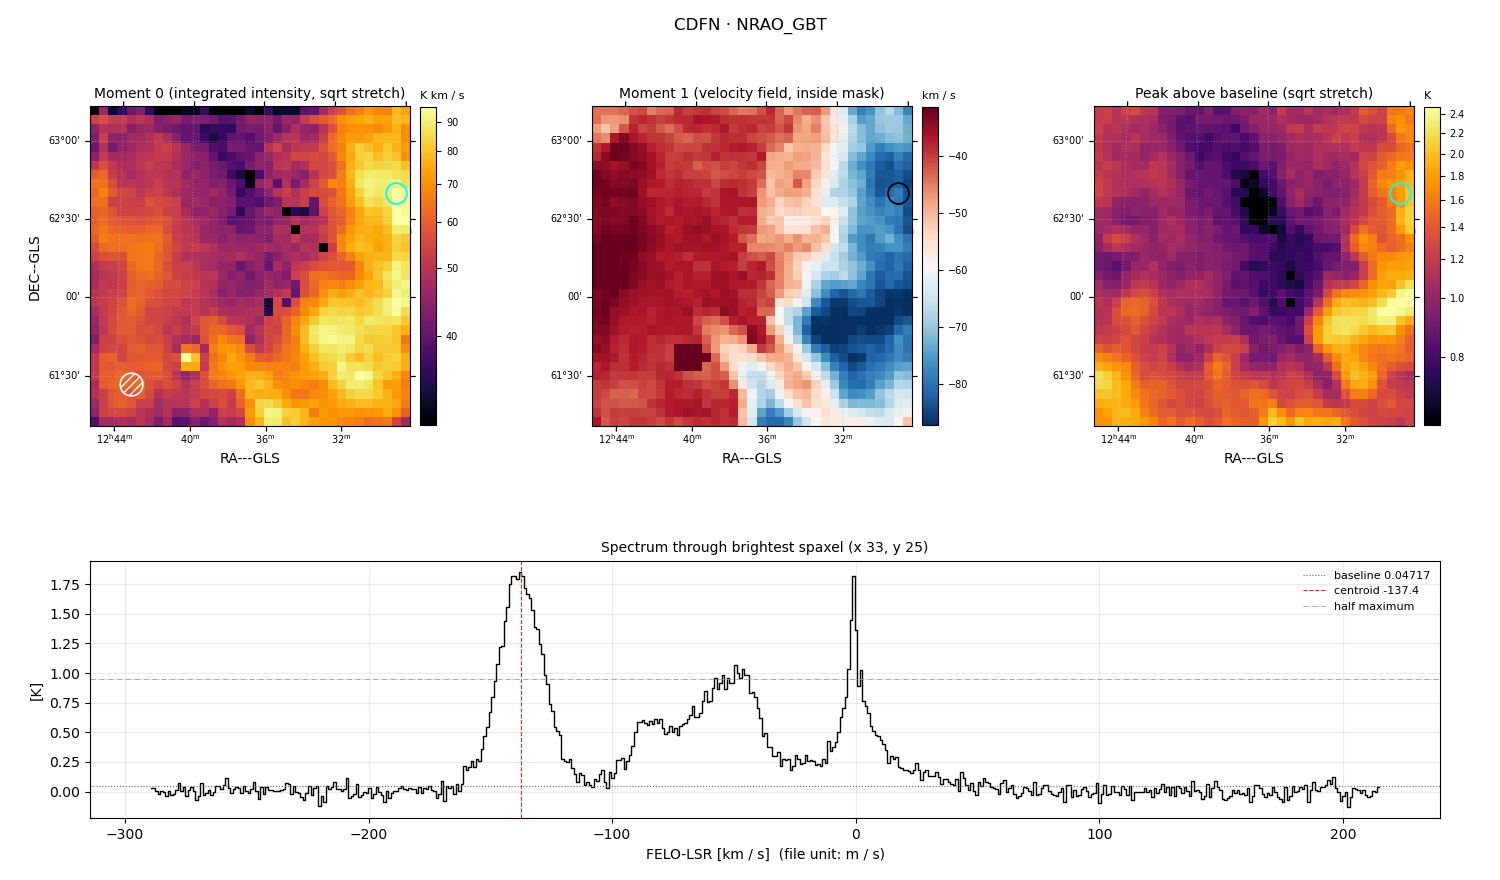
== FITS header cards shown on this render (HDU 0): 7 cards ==
OBJECT  = 'CDFN    '           /Source name
TELESCOP= 'NRAO_GBT'           /
BUNIT   = 'K       '           /Units of flux
CTYPE1  = 'RA---GLS'           /
CTYPE2  = 'DEC--GLS'           /
CTYPE3  = 'FELO-LSR'           /
CUNIT3  = 'M/S     '           /

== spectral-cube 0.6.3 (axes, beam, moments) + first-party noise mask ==
SpectralCube HDU 0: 490 channels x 35 x 35 spaxels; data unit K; figure title: CDFN · NRAO_GBT
Units: CUNIT3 'M/S' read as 'm/s' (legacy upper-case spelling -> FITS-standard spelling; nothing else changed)
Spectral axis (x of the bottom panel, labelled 'FELO-LSR [km / s]  (file unit: m / s)'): -289 .. 215 km / s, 490 channels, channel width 1.03 km / s
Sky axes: RA---GLS/DEC--GLS; field 123' x 123' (210 arcsec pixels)
Beam (drawn as the hatched ellipse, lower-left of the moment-0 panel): BMAJ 522 arcsec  BMIN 522 arcsec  BPA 0 deg
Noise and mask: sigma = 0.044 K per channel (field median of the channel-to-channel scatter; no spaxel is free of emission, so no channel-correlation factor could be measured or applied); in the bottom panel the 345 channels outside the line scatter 0.070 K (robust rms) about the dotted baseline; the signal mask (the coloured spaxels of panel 2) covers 100% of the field
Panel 1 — Moment 0 (line voxels x channel width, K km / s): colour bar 35.2 .. 95.7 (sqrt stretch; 0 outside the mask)
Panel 2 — Moment 1 (intensity-weighted velocity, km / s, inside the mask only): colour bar -87.2 .. -31.4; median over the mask -43.3
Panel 3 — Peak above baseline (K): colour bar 0.72 .. 2.48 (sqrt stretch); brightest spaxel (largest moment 0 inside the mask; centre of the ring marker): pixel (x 33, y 25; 0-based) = FK5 12h28m30s +62d40m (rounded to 30 s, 300 arcsec steps: no finer than the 210 arcsec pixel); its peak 1.8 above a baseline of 0.04717
Panel 4 — spectrum at that spaxel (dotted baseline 0.04717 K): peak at -138 km / s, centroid -137.4 km / s (red dashed line; intensity-weighted over the run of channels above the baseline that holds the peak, -162 .. -109 km / s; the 5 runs listed below outside that range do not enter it, the 1 inside it does), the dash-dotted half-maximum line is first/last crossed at -148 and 3 km / s (edge to edge), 150 km / s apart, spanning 3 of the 6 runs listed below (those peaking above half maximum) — a span across separate features, not one line's width; detected line = 145 of 490 channels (30%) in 6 separate runs between -156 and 17 km / s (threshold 4 sigma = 0.18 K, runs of >= 3 channels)
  those 6 runs, left to right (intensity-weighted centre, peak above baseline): -137 km / s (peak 1.8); -97 km / s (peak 0.23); -61 km / s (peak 1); -29 km / s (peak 0.23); -20 km / s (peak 0.26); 1 km / s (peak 1.8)